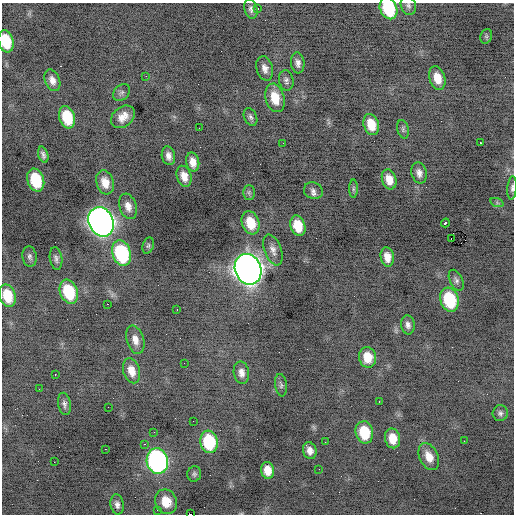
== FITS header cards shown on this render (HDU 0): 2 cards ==
NAXIS1  =                  512 / Axis length
NAXIS2  =                  512 / Axis length

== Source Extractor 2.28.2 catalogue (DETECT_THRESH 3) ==
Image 512 x 512 px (HDU 0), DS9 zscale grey, 1 PNG px = 1 image px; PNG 516 x 516 px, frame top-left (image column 1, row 512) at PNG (2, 3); each listed source drawn as its Kron ellipse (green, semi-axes under 4 px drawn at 4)
Background -0.69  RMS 0.92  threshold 2.76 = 3 sigma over >= 5 px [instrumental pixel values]
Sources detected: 87; all 87 listed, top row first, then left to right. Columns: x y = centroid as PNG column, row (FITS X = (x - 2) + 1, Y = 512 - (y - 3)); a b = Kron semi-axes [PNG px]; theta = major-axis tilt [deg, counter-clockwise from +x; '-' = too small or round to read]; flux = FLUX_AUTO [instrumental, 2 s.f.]
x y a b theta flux
408 5 9 7 -70 190
258 8 3 3 - 480
388 8 11 8 -66 3400
251 9 10 6 -74 240
486 36 7 5 70 120
6 41 11 7 -77 2000
298 63 10 6 -83 310
265 68 12 8 -74 390
146 76 3 2 - 58
437 78 12 8 -72 920
52 80 11 7 -69 430
286 80 10 7 -79 220
122 92 9 7 45 190
275 98 14 9 -75 1300
67 117 11 8 -73 2300
123 117 13 9 38 670
250 117 9 6 -63 180
371 125 11 7 -72 1100
199 128 2 2 - 32
403 129 9 5 -76 140
480 142 3 2 - 75
283 143 2 2 - 36
43 155 8 5 -73 200
168 156 9 6 -78 350
193 162 9 6 -78 530
419 173 11 7 -75 380
184 176 11 7 -72 560
389 179 10 7 -73 710
36 180 12 8 -73 2700
105 182 12 8 -73 760
512 188 11 4 85 180
353 189 9 4 89 120
313 191 10 8 -22 280
249 192 7 6 - 140
497 203 7 4 -19 110
128 206 13 8 -72 500
101 222 15 12 -66 44000
251 223 12 8 -71 1500
445 223 4 3 - 1000
298 226 10 7 -73 1300
451 238 3 2 - 230
148 246 8 5 71 110
273 250 16 8 -69 450
122 253 13 9 -71 5500
30 257 10 7 -82 200
387 257 10 6 -80 600
56 258 11 6 -81 210
248 269 16 13 -70 63000
456 280 11 6 -64 210
69 292 12 8 -69 2800
7 296 11 7 -75 1600
449 300 12 9 -73 3600
107 304 2 2 - 270
177 310 3 2 - 67
408 325 9 7 -82 260
135 340 14 8 -73 500
368 357 10 8 -80 1100
184 363 2 2 - 45
131 371 13 8 -73 710
241 373 11 7 -80 420
55 375 3 2 - 120
281 385 11 6 -82 160
39 389 2 2 - 33
379 401 3 2 - 45
64 404 11 6 -79 220
108 407 2 2 - 33
500 413 8 7 - 200
193 421 2 2 - 39
154 432 2 2 - 52
364 432 11 8 -78 2300
392 438 10 7 -78 980
464 441 2 2 - 120
209 442 11 8 -81 3600
325 442 2 2 - 230
144 444 3 2 - 170
105 449 2 2 - 290
310 451 9 6 -71 400
429 457 14 9 -65 770
157 461 13 10 -76 16000
54 462 2 2 - 250
319 469 2 2 - 33
268 470 8 6 -80 760
194 474 7 7 - 150
166 502 12 11 - 1300
117 504 10 6 -80 220
157 510 2 2 - 34
190 514 3 2 - 720
At the frame edge (FLAGS 8, measured only in part): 5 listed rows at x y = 408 5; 388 8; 6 41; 512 188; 190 514